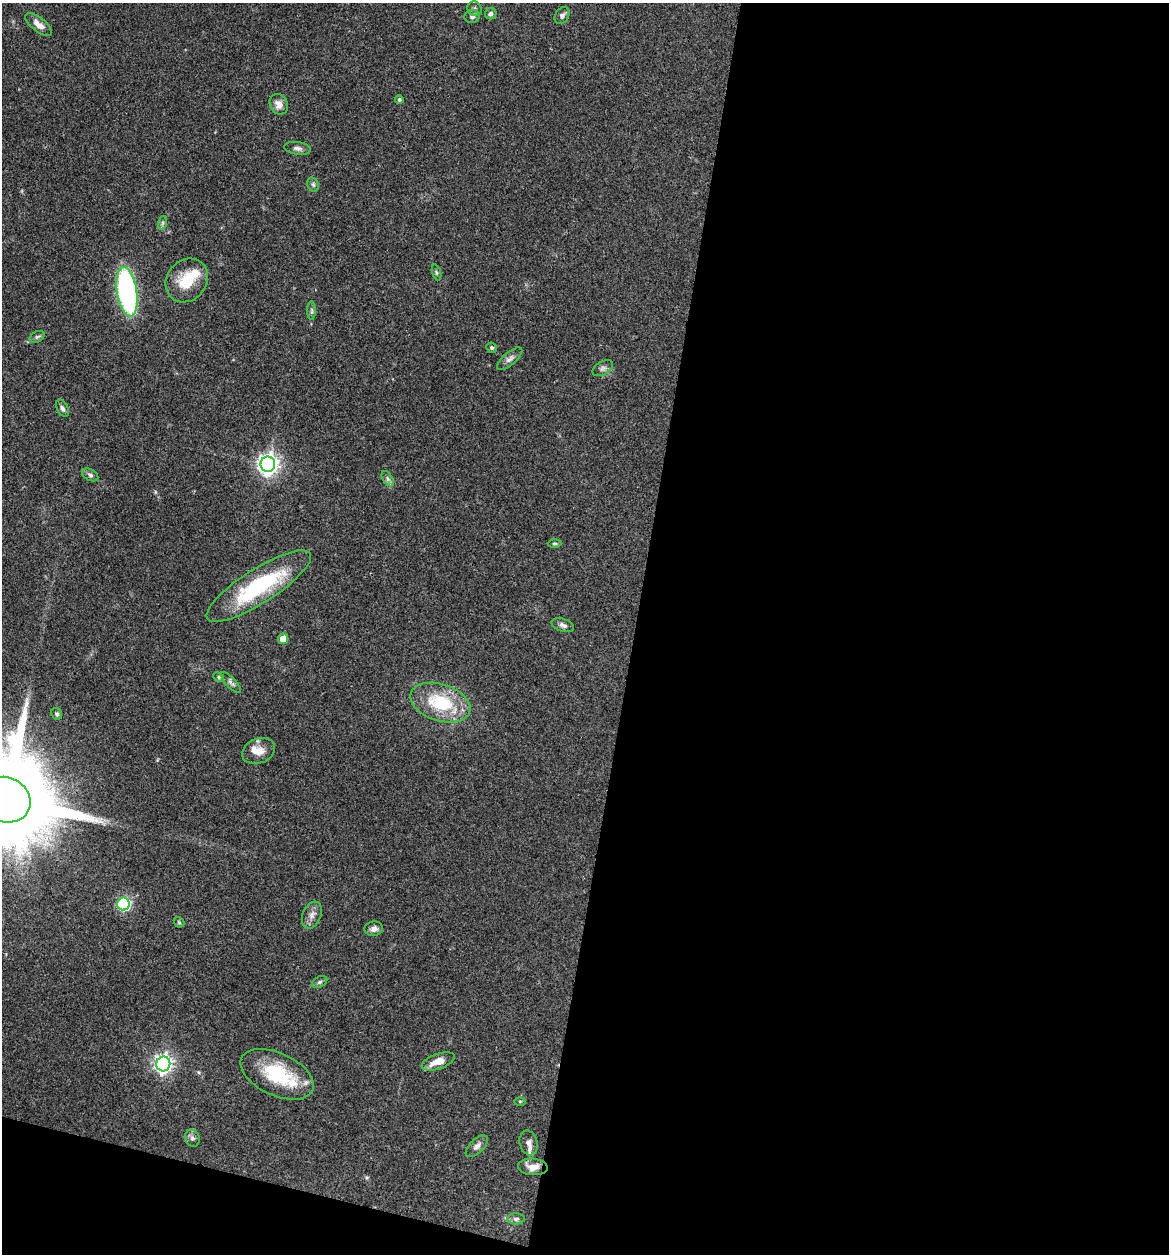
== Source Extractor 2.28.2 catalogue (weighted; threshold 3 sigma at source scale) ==
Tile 16 of 4 x 4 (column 4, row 4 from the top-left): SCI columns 3622-4788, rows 6-1257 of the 5032 x 5014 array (HDU 1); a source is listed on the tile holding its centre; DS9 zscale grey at full resolution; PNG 1171 x 1256 px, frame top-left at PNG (2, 3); each listed source drawn as its Kron ellipse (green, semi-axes under 4 px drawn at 4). Shown black and unused: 48% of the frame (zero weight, under 3 of 4 exposures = <1% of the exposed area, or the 3 px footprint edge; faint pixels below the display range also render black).
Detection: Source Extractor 2.28.2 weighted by HDU 2 'WHT'; one run over the whole footprint, this tile lists its part. Background 0.0606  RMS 0.0053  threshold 0.0238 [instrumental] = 3 sigma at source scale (4.5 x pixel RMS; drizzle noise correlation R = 1.50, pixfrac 1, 0.05/0.05 arcsec/px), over >= 5 px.
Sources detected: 49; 1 inside a brighter object's white glare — neither listed nor drawn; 2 inside a brighter listed object's ellipse — not listed separately; the other 46 listed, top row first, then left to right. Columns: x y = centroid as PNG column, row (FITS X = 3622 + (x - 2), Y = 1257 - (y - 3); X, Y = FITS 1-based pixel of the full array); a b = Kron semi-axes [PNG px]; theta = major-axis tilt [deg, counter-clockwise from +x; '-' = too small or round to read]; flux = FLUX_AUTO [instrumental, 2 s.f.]
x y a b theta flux
475 9 8 7 - 1.3
491 14 6 5 - 1.4
472 16 8 6 13 1.6
562 16 9 6 55 1.6
38 24 16 7 -39 4.9
399 99 4 4 - 0.99
279 104 11 9 -60 4.2
298 148 13 6 -8 2
313 185 7 5 -68 1.1
162 223 7 4 71 1.1
436 272 8 3 -71 0.83
187 280 23 20 50 16
127 292 25 10 -81 120
312 311 9 4 -90 1
37 337 8 5 29 1.1
492 348 5 5 - 0.88
510 359 16 6 40 2.3
603 368 11 6 29 1.8
62 408 9 5 -63 1.4
268 464 8 7 - 300
90 475 9 5 -29 1.4
388 479 8 5 -59 1.3
554 543 7 3 -1 0.69
259 586 61 17 32 50
563 625 12 6 -19 1.9
283 639 5 5 - 8.7
219 677 5 4 - 0.79
231 682 13 5 -47 1.7
440 703 31 18 -18 29
57 714 6 5 - 1
259 751 17 12 21 6
6 800 25 22 -28 16000
123 904 6 6 - 60
312 915 14 9 68 3.4
179 922 6 4 -44 0.69
374 929 9 7 9 2.6
319 982 8 5 27 1.2
438 1061 17 7 19 6.2
163 1064 7 7 - 230
277 1074 39 21 -25 31
520 1101 6 4 0 0.59
192 1138 9 7 -66 1.8
529 1143 12 9 -74 2.9
477 1146 13 7 43 2.4
533 1167 15 8 -4 4.9
516 1219 8 5 1 1.5
Isophote crosses this tile's border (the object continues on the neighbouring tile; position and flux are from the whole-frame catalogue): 1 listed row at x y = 6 800